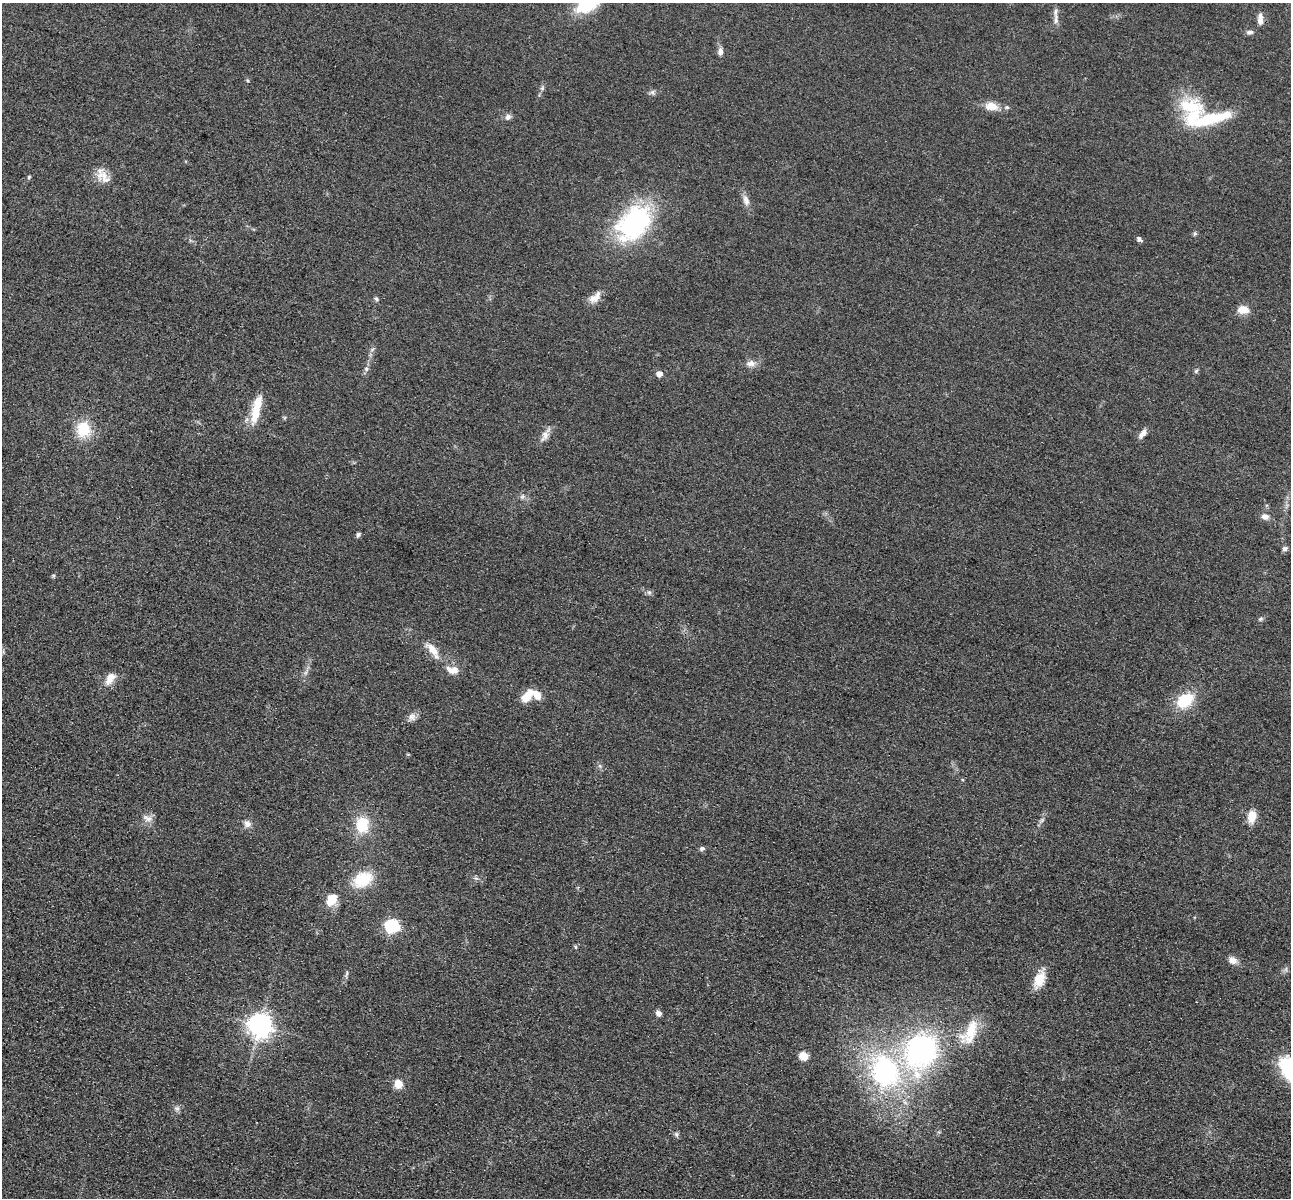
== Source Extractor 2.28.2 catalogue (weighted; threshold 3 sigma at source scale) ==
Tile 7 of 4 x 4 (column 3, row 2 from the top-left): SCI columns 2599-3887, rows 2671-3866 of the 5198 x 5216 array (HDU 1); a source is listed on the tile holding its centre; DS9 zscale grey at full resolution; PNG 1293 x 1200 px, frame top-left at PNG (2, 3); no overlay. Shown black and unused: <1% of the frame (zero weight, under 3 of 4 exposures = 3% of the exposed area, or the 3 px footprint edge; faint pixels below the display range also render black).
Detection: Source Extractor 2.28.2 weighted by HDU 2 'WHT'; one run over the whole footprint, this tile lists its part. Background 0.0485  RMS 0.0082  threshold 0.0368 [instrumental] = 3 sigma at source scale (4.5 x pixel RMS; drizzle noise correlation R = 1.50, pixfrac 1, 0.05/0.05 arcsec/px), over >= 5 px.
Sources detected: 68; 5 inside a brighter listed object's ellipse — not listed separately; the other 63 listed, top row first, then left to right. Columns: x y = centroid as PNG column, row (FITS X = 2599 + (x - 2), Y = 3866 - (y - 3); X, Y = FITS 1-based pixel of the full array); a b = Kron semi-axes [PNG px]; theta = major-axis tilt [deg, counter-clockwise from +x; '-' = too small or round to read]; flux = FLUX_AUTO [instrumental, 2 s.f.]
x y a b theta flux
587 4 24 13 29 40
1056 19 19 6 90 4.6
1260 20 14 6 87 5.5
1250 32 9 5 10 2.4
720 52 10 6 85 3.7
542 88 6 5 - 1.5
652 92 7 6 - 2
991 106 17 10 -9 10
508 117 8 7 - 3.1
1206 119 63 19 5 52
29 177 5 4 - 0.98
104 177 22 14 -47 11
746 200 15 8 -71 5.4
634 223 46 31 47 120
1195 233 7 5 54 1.3
1139 239 7 5 -41 2.5
593 298 16 10 55 6.1
376 299 6 5 - 1.4
1243 310 13 9 -3 9.5
751 363 14 8 4 5.4
366 369 7 6 - 2.2
1196 371 7 4 46 1.3
659 374 5 5 - 7.2
256 411 33 12 76 19
83 429 16 15 - 25
1143 433 14 7 55 4.4
545 435 23 7 62 6
522 497 6 6 - 2
1265 516 10 7 -16 4.5
358 535 7 5 66 1.7
1285 549 7 6 - 2.2
649 592 6 6 - 1.8
1260 619 5 5 - 1.4
433 650 29 9 -54 12
453 670 16 9 -11 8.3
110 678 18 10 58 8.6
527 696 18 10 50 11
1185 700 19 13 34 29
412 717 11 10 - 4.4
1252 816 13 9 81 12
147 818 14 8 -17 5.1
1042 820 7 4 46 1.8
247 824 10 9 - 4.1
362 825 19 15 87 25
702 848 7 5 12 1.9
476 878 7 4 -17 1.6
363 879 18 13 27 33
332 899 15 11 53 13
392 926 6 6 - 130
575 947 5 4 - 1
1233 960 10 8 -27 5.7
1286 969 7 4 72 1.7
347 973 8 3 71 1.5
1039 979 21 12 68 15
659 1013 7 6 - 3.3
260 1025 8 8 - 690
970 1032 38 17 62 25
921 1051 38 30 66 170
803 1056 9 8 - 8.5
885 1071 49 39 -65 140
398 1084 5 5 - 28
177 1108 8 6 -41 2.4
676 1134 8 5 -72 1.8
Isophote crosses this tile's border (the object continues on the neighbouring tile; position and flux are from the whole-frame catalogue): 1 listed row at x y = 587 4